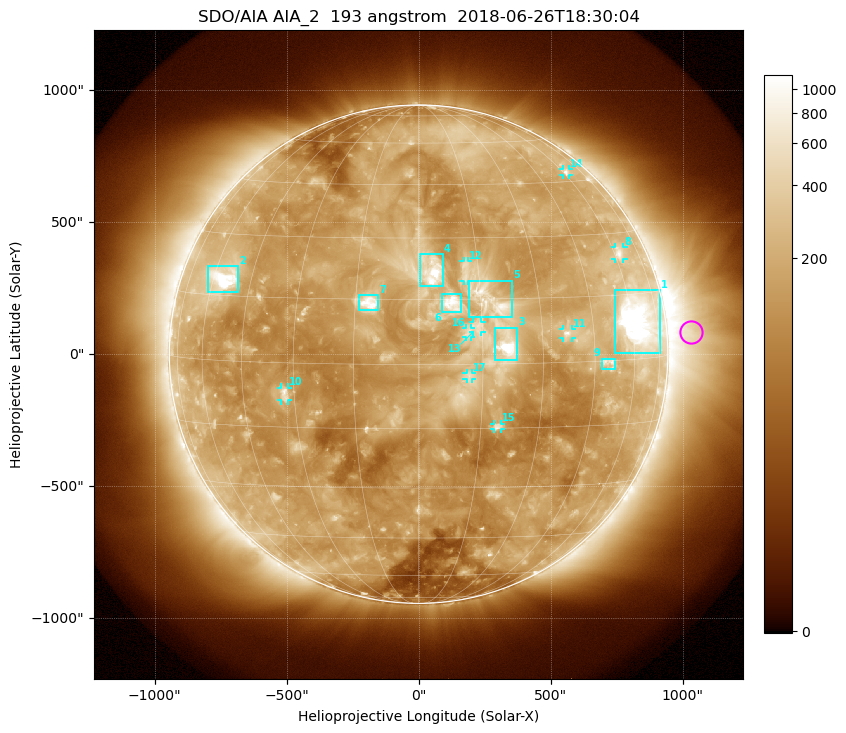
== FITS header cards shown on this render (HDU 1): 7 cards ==
TELESCOP= 'SDO/AIA'
INSTRUME= 'AIA_2'
WAVELNTH=                  193
WAVEUNIT= 'angstrom'
DATE-OBS= '2018-06-26T18:30:04.84'
CTYPE1  = 'HPLN-TAN'
CTYPE2  = 'HPLT-TAN'

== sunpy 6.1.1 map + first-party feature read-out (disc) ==
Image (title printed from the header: SDO/AIA AIA_2  193 angstrom  2018-06-26T18:30:04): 1024 x 1024 px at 2.4 arcsec/px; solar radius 944 arcsec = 393 px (full disc in frame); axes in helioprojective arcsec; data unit not stated in the header (colour bar unlabelled)
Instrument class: DISC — disc imager (sunpy class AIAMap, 193 A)
Bright regions (active regions / flare kernels): reference = the median radial profile (limb darkening/brightening removed); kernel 9 px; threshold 5 sigma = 296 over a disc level ~146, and >= 1.15x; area >= 12 px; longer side >= 9 px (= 22 arcsec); searched inside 0.97 R_sun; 17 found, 17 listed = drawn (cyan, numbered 1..; 9 of them under ~33 arcsec drawn as corner ticks so the feature stays visible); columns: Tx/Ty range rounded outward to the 5 arcsec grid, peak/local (2 s.f.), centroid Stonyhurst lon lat
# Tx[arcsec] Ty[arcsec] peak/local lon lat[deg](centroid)
1 745..915 5..245 22 +63 +9
2 -800..-685 235..335 9.2 -55 +19
3 285..375 -25..100 12 +21 +4
4 5..90 260..380 7.2 +3 +22
5 190..355 140..280 5.8 +18 +15
6 85..160 160..230 5 +8 +14
7 -225..-150 165..225 5.7 -12 +14
8 745..775 360..405 4.5 +62 +25
9 690..745 -55..-15 4.1 +50 +0
10 -520..-495 -175..-125 5.7 -33 -7
11 545..580 60..95 6 +37 +7
12 170..190 275..355 3.7 +12 +22
13 205..240 85..120 2.6 +14 +9
14 545..570 680..700 3.5 +62 +48
15 285..315 -285..-265 4.7 +19 -15
16 180..200 65..100 2.7 +12 +7
17 180..205 -95..-70 2.7 +12 -3
Off-limb structures (1.02-1.3 R_sun): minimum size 162 px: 4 found; the strongest spans PA ~230..300 deg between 1.02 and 1.3 R_sun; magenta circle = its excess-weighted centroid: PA ~275 deg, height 1.1 R_sun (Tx ~1035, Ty ~85 arcsec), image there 4.2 x the reference